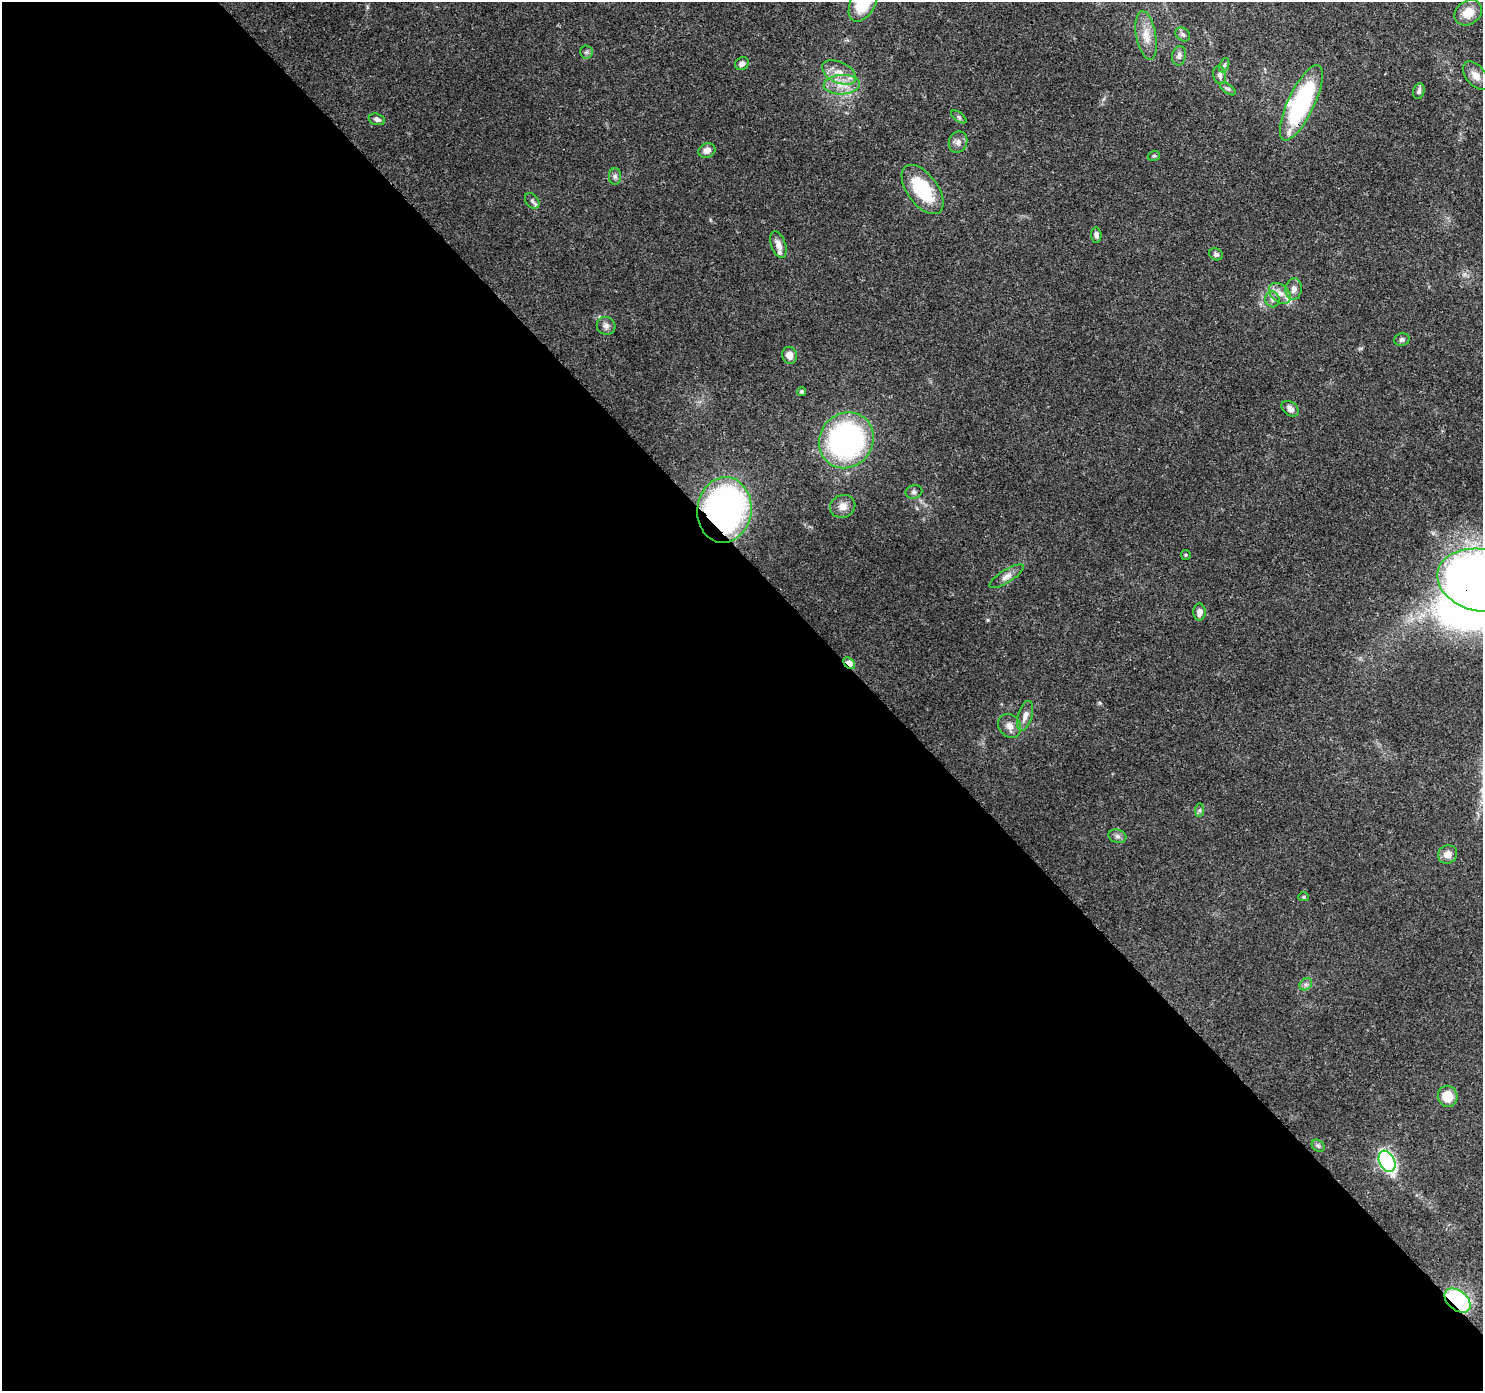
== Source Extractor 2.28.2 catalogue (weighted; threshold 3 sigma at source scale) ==
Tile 9 of 4 x 4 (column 1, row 3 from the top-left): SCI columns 93-1573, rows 1615-3003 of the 6116 x 6073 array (HDU 1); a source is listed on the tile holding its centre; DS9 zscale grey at full resolution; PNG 1485 x 1393 px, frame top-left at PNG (2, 2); each listed source drawn as its Kron ellipse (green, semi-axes under 4 px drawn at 4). Shown black and unused: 59% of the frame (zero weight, under 3 of 4 exposures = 8% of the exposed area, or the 3 px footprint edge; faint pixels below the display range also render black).
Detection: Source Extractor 2.28.2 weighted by HDU 2 'WHT'; one run over the whole footprint, this tile lists its part. Background 0.122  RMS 0.0045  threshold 0.0201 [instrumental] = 3 sigma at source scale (4.5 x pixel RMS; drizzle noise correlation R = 1.50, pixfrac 1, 0.0396/0.0396 arcsec/px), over >= 5 px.
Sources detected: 58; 1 inside a brighter object's white glare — neither listed nor drawn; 3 inside a brighter listed object's ellipse — not listed separately; the other 54 listed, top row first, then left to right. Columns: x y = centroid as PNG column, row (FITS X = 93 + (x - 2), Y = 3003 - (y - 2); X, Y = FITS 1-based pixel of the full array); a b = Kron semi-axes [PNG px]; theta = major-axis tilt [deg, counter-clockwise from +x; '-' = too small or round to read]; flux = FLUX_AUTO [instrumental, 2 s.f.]
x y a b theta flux
863 2 21 12 62 21
1468 13 14 11 36 7.1
1183 35 8 6 -39 1.1
1146 36 25 10 -80 5.9
586 52 6 6 - 1
1179 56 10 7 79 1.6
742 64 7 6 - 1.7
1224 65 7 4 69 0.88
839 72 18 10 -25 6
1220 75 9 6 -77 1.5
1476 76 16 9 -50 3.9
842 85 18 9 2 6.6
1228 89 9 4 -35 0.86
1419 91 8 5 76 1.4
1301 103 41 13 65 57
959 117 9 4 -36 0.92
377 119 8 5 -15 1.5
958 142 11 9 67 2.4
707 150 9 7 20 3
1154 156 6 4 19 0.74
615 176 8 6 -89 1.3
923 190 28 15 -53 25
532 201 9 6 -50 1.3
1096 235 7 5 -84 1.7
778 245 14 7 -70 3.1
1216 254 7 6 - 1.1
1294 289 11 8 82 2.9
1280 293 12 8 -40 3.5
1272 299 8 7 - 1.6
606 326 9 8 - 1.8
1402 340 8 6 14 1.2
789 355 8 7 - 3
802 392 4 4 - 0.88
1290 409 9 6 -38 2.3
846 440 29 26 51 100
914 492 8 6 14 1.3
843 506 13 11 21 3.4
724 510 33 27 84 160
1186 555 5 4 - 0.58
1007 576 20 6 31 2.8
1482 580 45 31 -10 390
1199 612 8 6 90 2.7
849 663 7 4 -47 8.9
1025 716 15 7 73 3
1010 726 13 10 -50 3.4
1200 810 7 4 89 0.84
1117 836 9 6 -16 1.5
1448 854 10 9 - 3.4
1303 897 5 4 - 0.6
1306 984 7 5 44 1.2
1448 1096 11 10 - 7.5
1318 1146 7 5 -43 0.99
1387 1161 11 7 -66 85
1458 1300 15 9 -40 56
Overlapping masked pixels (flux is a lower limit): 5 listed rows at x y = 1301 103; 724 510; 1482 580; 849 663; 1458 1300
Isophote crosses this tile's border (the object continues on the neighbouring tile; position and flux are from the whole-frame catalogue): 2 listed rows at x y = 863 2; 1482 580